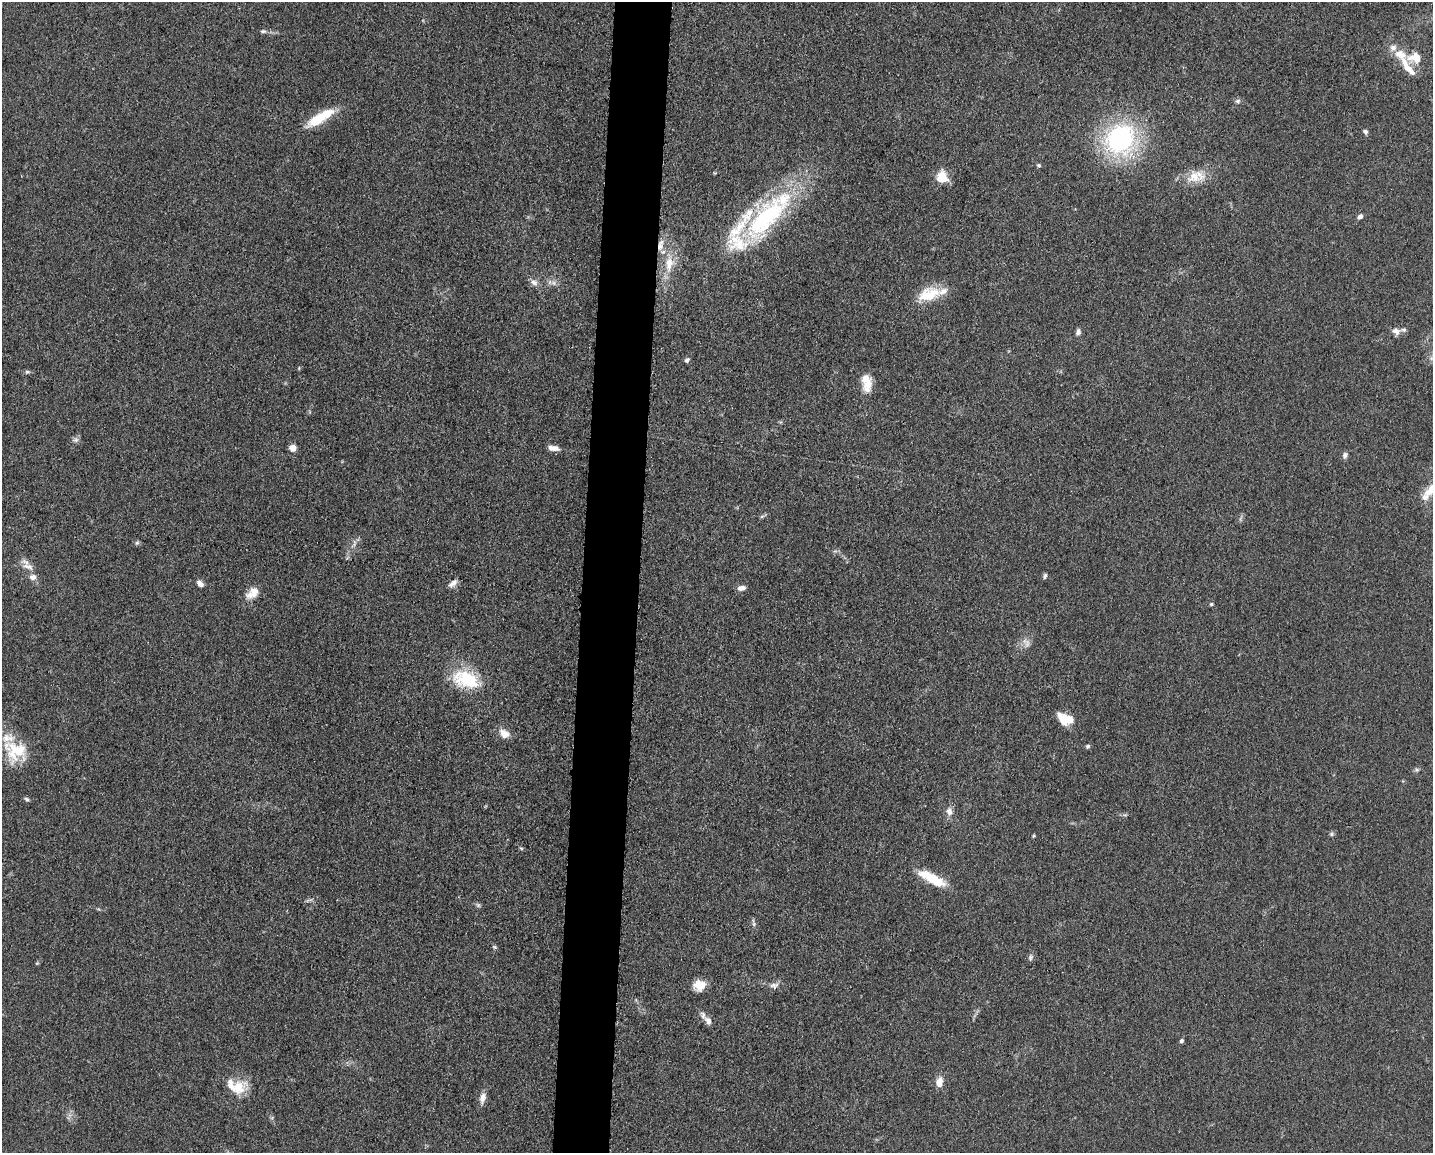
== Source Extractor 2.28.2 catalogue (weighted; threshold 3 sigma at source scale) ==
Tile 8 of 3 x 4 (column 2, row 3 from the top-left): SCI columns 1660-3090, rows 1159-2309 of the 4639 x 4618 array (HDU 1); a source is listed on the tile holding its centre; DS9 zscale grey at full resolution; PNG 1435 x 1155 px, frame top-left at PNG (2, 2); no overlay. Shown black and unused: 4% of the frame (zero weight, under 3 of 5 exposures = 1% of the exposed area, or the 3 px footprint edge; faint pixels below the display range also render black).
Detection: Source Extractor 2.28.2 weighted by HDU 2 'WHT'; one run over the whole footprint, this tile lists its part. Background 0.0763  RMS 0.0066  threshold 0.0295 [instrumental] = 3 sigma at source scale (4.5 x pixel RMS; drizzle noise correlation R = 1.50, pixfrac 1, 0.05/0.05 arcsec/px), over >= 5 px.
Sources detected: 74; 12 inside a brighter listed object's ellipse — not listed separately; the other 62 listed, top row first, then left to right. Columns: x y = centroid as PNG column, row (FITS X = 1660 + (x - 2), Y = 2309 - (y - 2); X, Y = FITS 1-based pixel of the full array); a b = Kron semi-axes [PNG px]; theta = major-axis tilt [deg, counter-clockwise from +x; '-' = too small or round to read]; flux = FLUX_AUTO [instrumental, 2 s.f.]
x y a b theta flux
263 31 8 5 -8 1.5
1415 58 21 14 0 11
1408 67 34 9 -55 12
1237 101 7 5 15 1.5
320 118 38 11 31 19
1365 132 6 5 - 1.8
1120 139 28 25 52 110
1039 165 5 5 - 1
942 177 14 12 -85 11
1194 177 19 17 23 12
1360 217 8 5 51 2.2
766 218 73 29 50 99
660 246 11 7 86 4.5
669 263 27 12 82 15
534 282 10 8 -15 3.1
553 283 7 6 - 2.1
926 296 24 19 70 15
1396 331 11 9 -22 3.9
1078 332 9 6 74 1.9
687 360 6 5 - 1.6
27 372 7 5 11 1.2
868 384 20 11 75 9.1
75 440 10 6 3 1.9
293 448 8 7 - 4.3
553 448 14 6 -9 4.1
1345 455 8 6 71 2.3
1431 490 24 10 47 12
762 516 6 4 20 0.99
137 543 7 5 21 1.3
354 543 11 4 89 2.1
28 566 18 7 -19 5.1
1045 576 7 4 74 1.3
33 577 8 7 - 3.5
200 583 9 6 -49 3.3
453 583 11 6 34 3.2
741 588 10 6 9 2.9
252 593 19 12 43 8.2
1211 604 5 4 - 0.9
1027 643 12 7 -89 3.2
466 679 35 21 -18 32
1065 719 18 11 -26 12
504 734 14 10 -36 6.2
1088 746 6 5 - 1.1
16 751 28 26 59 26
1417 770 7 5 -19 1.3
27 799 7 4 -27 1.2
949 811 10 8 -81 3.8
1332 834 6 5 - 1.2
1033 836 4 4 - 0.73
521 848 6 4 -19 0.81
932 878 35 10 -27 19
478 905 6 6 - 1.2
754 924 6 5 - 1.3
494 947 6 5 - 0.92
1030 957 9 6 76 1.7
698 985 16 12 -86 7.7
774 985 13 7 11 3.4
708 1021 10 7 -56 3.5
1181 1041 5 4 - 1.4
939 1082 10 7 82 6.3
238 1086 22 19 19 14
483 1098 14 8 77 4.4
Overlapping masked pixels (flux is a lower limit): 1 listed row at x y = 660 246
Isophote crosses this tile's border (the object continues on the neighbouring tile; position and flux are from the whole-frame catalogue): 1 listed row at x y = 1431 490